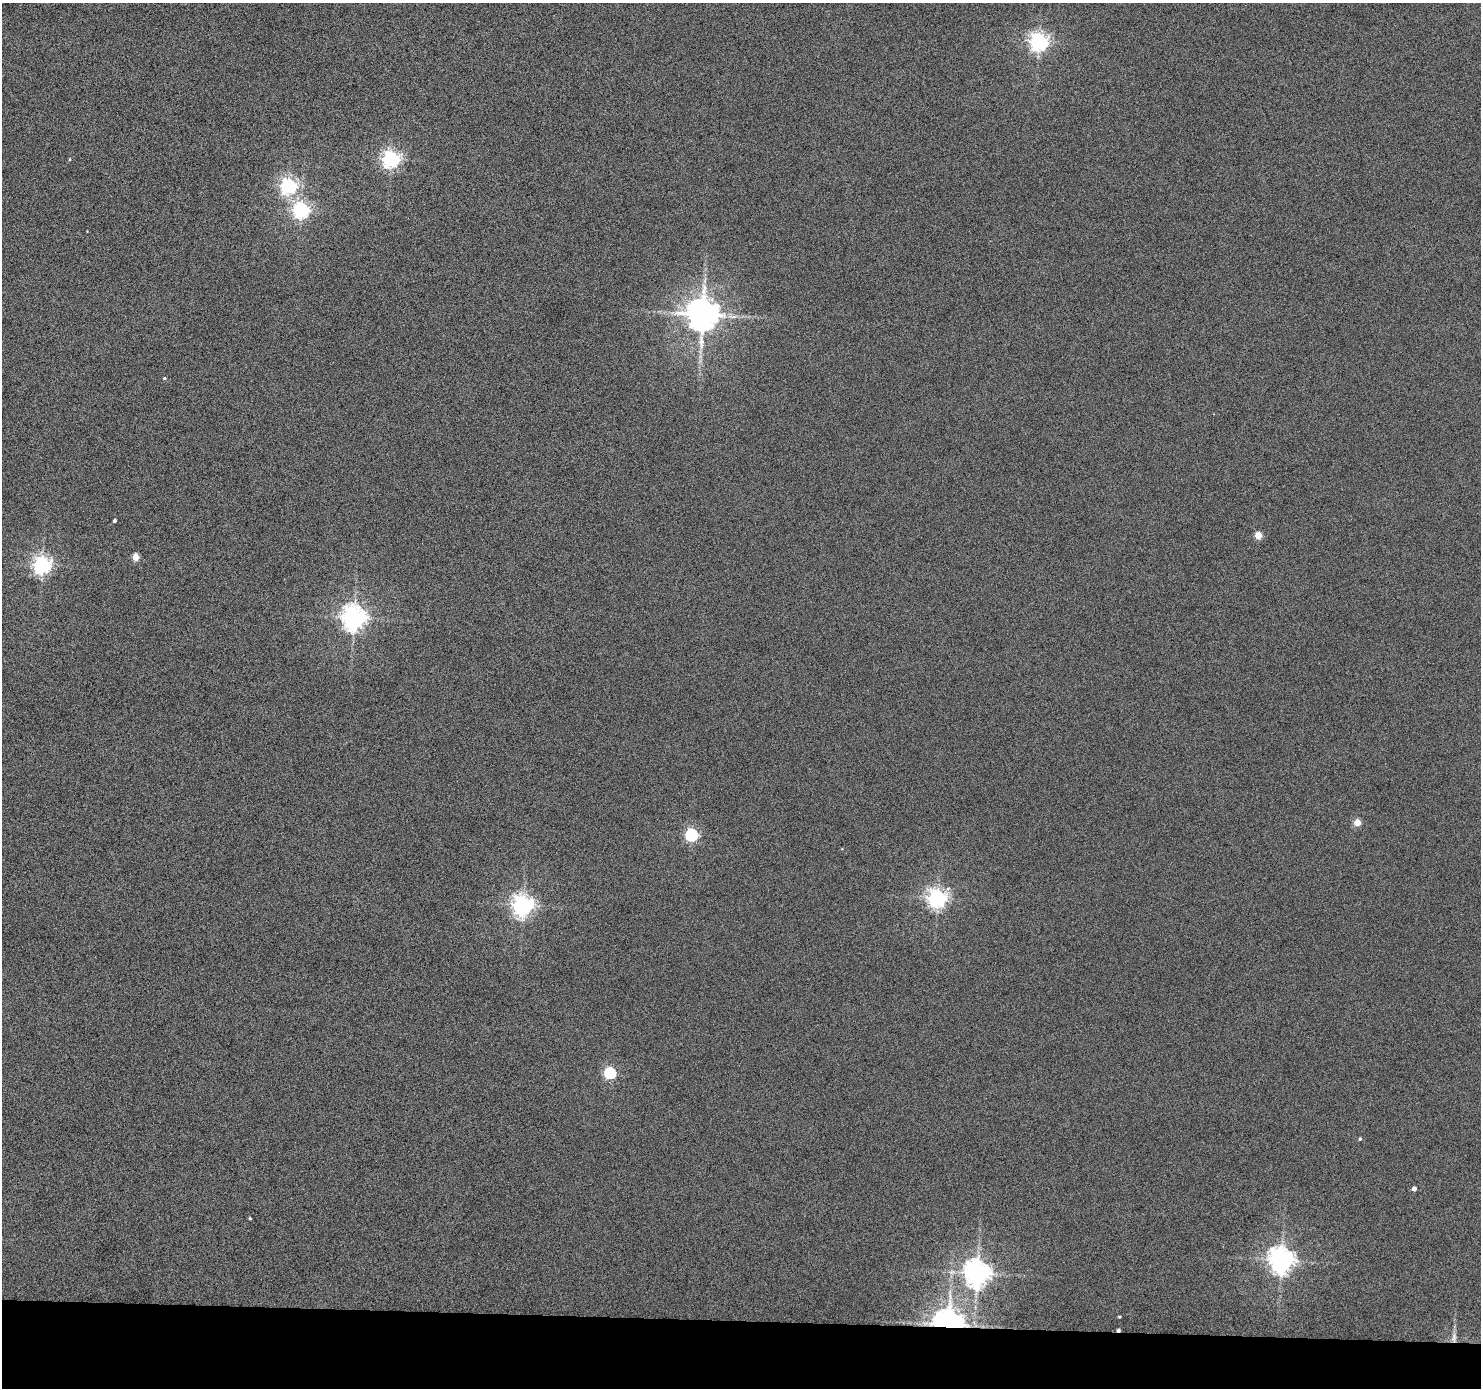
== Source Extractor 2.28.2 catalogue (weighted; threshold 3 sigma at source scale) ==
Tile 8 of 3 x 3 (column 2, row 3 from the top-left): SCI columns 1479-2957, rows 99-1484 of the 4438 x 4453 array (HDU 1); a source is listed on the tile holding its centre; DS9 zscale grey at full resolution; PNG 1483 x 1390 px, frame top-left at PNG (2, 3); no overlay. Shown black and unused: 5% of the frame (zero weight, under 4 of 8 exposures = <1% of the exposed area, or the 3 px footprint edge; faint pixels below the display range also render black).
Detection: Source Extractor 2.28.2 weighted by HDU 2 'WHT'; one run over the whole footprint, this tile lists its part. Background 0.0187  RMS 0.26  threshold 1.05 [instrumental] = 3 sigma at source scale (4.09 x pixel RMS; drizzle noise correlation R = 1.36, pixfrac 0.8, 0.05/0.05 arcsec/px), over >= 5 px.
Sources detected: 26; all 26 listed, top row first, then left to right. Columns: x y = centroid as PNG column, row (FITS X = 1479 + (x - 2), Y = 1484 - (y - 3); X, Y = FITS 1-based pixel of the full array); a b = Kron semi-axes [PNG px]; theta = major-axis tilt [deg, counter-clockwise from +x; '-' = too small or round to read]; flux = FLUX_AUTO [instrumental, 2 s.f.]
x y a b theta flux
1039 42 6 6 - 12000
70 159 4 3 - 20
391 159 6 6 - 9500
288 186 6 6 - 7600
301 210 6 6 - 8800
702 314 9 9 - 54000
164 378 4 3 - 29
114 520 4 3 - 44
1258 535 5 5 - 500
136 557 5 4 - 480
42 565 6 6 - 10000
354 618 8 7 - 23000
1357 822 4 4 - 410
691 835 6 5 - 3800
937 898 7 6 - 12000
523 905 7 7 - 15000
610 1073 5 5 - 2800
1360 1139 4 3 - 34
1414 1188 4 4 - 100
250 1218 3 3 - 22
1281 1260 8 7 - 25000
977 1273 8 8 - 27000
1119 1317 3 2 - 27
948 1324 8 7 - 41000
1118 1330 4 3 - 53
1454 1338 14 6 83 130
Overlapping masked pixels (flux is a lower limit): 3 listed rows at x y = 948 1324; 1118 1330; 1454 1338